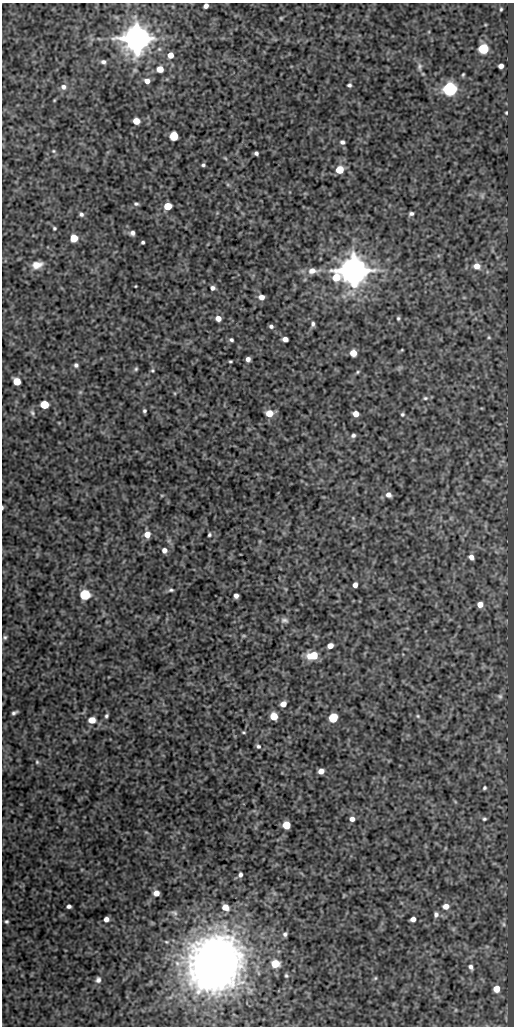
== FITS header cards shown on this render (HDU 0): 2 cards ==
NAXIS1  =                  512
NAXIS2  =                 1024

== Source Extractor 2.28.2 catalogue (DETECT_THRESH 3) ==
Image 512 x 1024 px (HDU 0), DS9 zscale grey, 1 PNG px = 1 image px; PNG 516 x 1028 px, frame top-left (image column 1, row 1024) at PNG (2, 3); no overlay
Background 576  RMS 1.1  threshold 3.17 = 3 sigma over >= 5 px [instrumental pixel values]
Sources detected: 120; all 120 listed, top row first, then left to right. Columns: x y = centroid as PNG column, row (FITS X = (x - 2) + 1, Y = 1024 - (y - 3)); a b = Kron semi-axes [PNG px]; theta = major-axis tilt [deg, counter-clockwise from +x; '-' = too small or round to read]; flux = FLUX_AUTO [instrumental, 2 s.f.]
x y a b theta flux
206 6 5 4 - 290
501 9 3 3 - 84
281 18 4 4 - 83
136 38 8 8 - 150000
483 49 6 5 - 6200
170 55 5 5 - 600
103 62 6 5 - 190
501 66 5 4 - 360
419 67 11 7 87 280
160 69 5 5 - 800
463 74 4 3 - 82
147 81 5 5 - 430
349 85 4 4 - 150
63 87 7 7 - 310
450 89 6 6 - 22000
54 100 3 2 - 57
506 113 3 2 - 70
136 121 6 5 - 770
174 136 6 5 - 3000
342 142 6 5 - 190
53 151 5 4 - 93
256 153 4 4 - 180
225 158 6 3 -44 79
203 165 4 3 - 120
340 170 5 5 - 1900
228 185 6 4 -19 100
482 196 7 4 -46 140
136 204 6 4 -15 130
168 206 5 5 - 1800
81 214 6 5 - 180
411 214 5 4 - 170
54 228 4 4 - 100
132 233 5 5 - 250
74 238 5 5 - 1900
143 242 3 3 - 120
37 265 14 9 15 680
477 266 8 7 - 640
353 270 10 8 18 160000
313 271 14 8 5 710
135 286 3 2 - 60
213 288 6 5 - 230
261 297 7 6 - 450
218 318 6 5 - 480
398 318 5 4 - 100
313 324 6 5 - 190
271 326 5 4 - 180
489 337 6 5 - 110
285 339 5 4 - 420
231 340 5 4 - 140
402 350 3 2 - 49
353 353 5 5 - 740
248 359 5 4 - 320
230 361 3 3 - 86
76 365 5 5 - 170
136 369 5 5 - 110
152 370 5 5 - 100
357 372 6 4 29 96
17 381 6 5 - 1400
80 392 5 5 - 94
425 398 6 5 - 120
44 405 5 5 - 2700
144 411 4 3 - 120
32 413 8 5 -66 170
269 413 6 6 - 1300
356 414 5 5 - 620
402 414 5 4 - 110
353 435 6 5 - 170
162 495 5 3 - 65
388 495 7 6 - 350
2 507 4 2 - 75
147 534 6 6 - 720
209 535 4 3 - 110
164 550 6 5 - 340
471 557 5 4 - 360
355 585 5 4 - 390
171 590 7 5 3 150
85 595 6 5 - 6700
236 596 5 4 - 290
480 604 5 5 - 560
284 620 11 7 -15 250
244 636 6 3 0 81
5 637 6 5 - 140
330 646 5 4 - 500
313 655 9 6 6 2000
500 696 8 7 - 190
283 704 5 5 - 550
14 713 6 3 28 180
106 716 5 4 - 140
274 716 5 5 - 1500
418 716 5 5 - 89
333 718 6 5 - 2900
92 720 6 6 - 850
244 732 4 3 - 80
258 746 6 5 - 140
37 762 6 5 - 110
321 771 5 5 - 490
484 788 5 4 - 120
352 819 5 5 - 320
484 819 5 5 - 120
286 825 6 5 - 1700
240 875 6 5 - 210
156 893 5 5 - 510
69 906 4 4 - 200
446 906 7 6 - 540
225 907 6 5 - 730
174 913 9 6 -17 190
436 914 8 6 75 250
106 919 5 4 - 360
413 919 5 4 - 340
6 921 3 3 - 100
503 924 8 5 -38 150
285 934 6 5 - 180
215 964 43 38 60 53000
275 964 6 6 - 1700
471 967 8 6 -61 240
286 975 5 4 - 110
375 978 5 4 - 93
98 980 7 6 - 250
496 989 5 5 - 930
456 1010 6 4 89 79
At the frame edge (FLAGS 8, measured only in part): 2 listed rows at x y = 206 6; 2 507

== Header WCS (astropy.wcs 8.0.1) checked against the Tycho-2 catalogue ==
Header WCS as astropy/WCSLIB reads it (CRVAL/CRPIX/CD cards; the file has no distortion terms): RA---SIN/DEC--SIN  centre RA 02:00:12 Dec +31:33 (30.05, +31.55 deg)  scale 1 arcsec/px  FOV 8.5' x 17.1'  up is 0 deg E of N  parity normal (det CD < 0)
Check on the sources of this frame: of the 60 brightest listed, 3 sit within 1.5 arcsec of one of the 7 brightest Tycho-2 stars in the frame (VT <= 12.22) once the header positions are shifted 0.26 arcsec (0.03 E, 0.26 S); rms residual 0.26 arcsec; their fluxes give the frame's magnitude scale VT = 22.07 - 2.5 log10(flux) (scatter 0.24 mag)
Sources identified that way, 3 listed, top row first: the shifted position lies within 1.5 arcsec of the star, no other Tycho-2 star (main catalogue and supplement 1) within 3.0 arcsec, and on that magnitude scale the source's flux lands within +1.5 / -3 mag of the star's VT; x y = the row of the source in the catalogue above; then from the Tycho-2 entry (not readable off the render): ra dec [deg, ICRS J2000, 3 dp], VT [Tycho-2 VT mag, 2 dp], TYC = Tycho-2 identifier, HIP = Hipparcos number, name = IAU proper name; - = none
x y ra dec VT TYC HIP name
136 38 30.088 +31.686 8.89 2308-788-1 - -
450 89 29.985 +31.672 11.21 2308-487-1 - -
353 270 30.017 +31.622 10.47 2308-695-1 - -